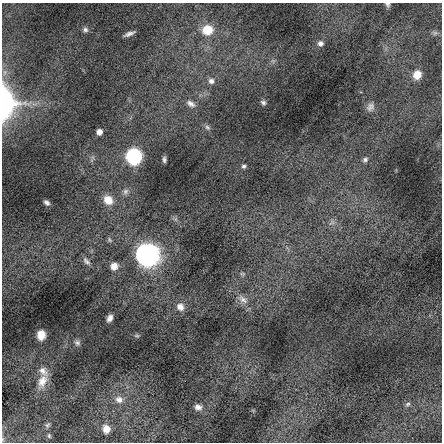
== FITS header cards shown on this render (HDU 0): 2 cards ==
NAXIS1  =                  440 / length of data axis 1
NAXIS2  =                  440 / length of data axis 2

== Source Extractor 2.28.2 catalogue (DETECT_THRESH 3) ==
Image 440 x 440 px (HDU 0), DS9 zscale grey, 1 PNG px = 1 image px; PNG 444 x 444 px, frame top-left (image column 1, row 440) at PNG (2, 3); no overlay
Background -0.302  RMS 4.1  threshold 12.4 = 3 sigma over >= 5 px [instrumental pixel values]
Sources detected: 43; all 43 listed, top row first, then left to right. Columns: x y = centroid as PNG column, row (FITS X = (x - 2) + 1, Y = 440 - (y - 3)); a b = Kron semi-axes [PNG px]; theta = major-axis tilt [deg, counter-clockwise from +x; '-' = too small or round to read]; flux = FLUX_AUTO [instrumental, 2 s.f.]
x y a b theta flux
388 4 6 5 - 590
85 30 7 6 - 750
207 30 11 10 - 5800
435 33 7 6 - 580
129 34 10 3 23 1000
320 43 7 6 - 1000
417 75 9 8 - 3300
211 81 8 7 - 1300
263 102 7 5 -32 700
6 103 30 19 -88 34000
191 104 13 7 -31 1400
370 107 12 10 54 1600
207 127 8 6 -34 740
99 132 5 5 - 1900
134 156 8 8 - 73000
164 159 5 3 - 620
365 159 8 6 25 850
244 166 5 5 - 630
125 191 8 7 - 1000
108 200 11 9 -46 3900
47 203 6 5 - 840
332 223 10 6 31 1000
109 240 8 5 -43 540
140 254 18 7 87 12000
148 255 20 16 78 45000
86 261 13 6 -46 1100
114 266 9 8 - 2300
242 274 8 5 -18 530
243 299 16 9 -38 2200
180 307 10 8 -48 2000
110 318 7 5 61 1300
41 335 9 7 84 2900
137 336 7 4 6 440
77 343 8 8 - 870
43 371 15 9 -44 2100
42 381 21 12 64 4100
119 400 12 9 -25 2000
408 404 7 5 28 490
198 407 9 7 -14 1400
47 425 8 6 51 610
106 429 8 7 - 2500
49 436 6 5 - 430
3 439 6 4 90 340
At the frame edge (FLAGS 8, measured only in part): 3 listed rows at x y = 388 4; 6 103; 3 439